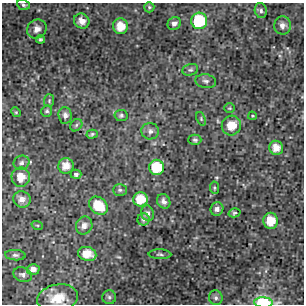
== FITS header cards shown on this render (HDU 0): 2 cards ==
NAXIS1  =                  302 / NUMBER OF ELEMENTS ALONG THIS AXIS
NAXIS2  =                  302 / NUMBER OF ELEMENTS ALONG THIS AXIS

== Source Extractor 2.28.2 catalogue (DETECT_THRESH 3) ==
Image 302 x 302 px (HDU 0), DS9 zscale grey, 1 PNG px = 1 image px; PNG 306 x 306 px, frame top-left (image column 1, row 302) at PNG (2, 3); each listed source drawn as its Kron ellipse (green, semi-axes under 4 px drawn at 4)
Background 6.45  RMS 0.95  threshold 2.85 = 3 sigma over >= 5 px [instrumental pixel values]
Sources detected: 53; all 53 listed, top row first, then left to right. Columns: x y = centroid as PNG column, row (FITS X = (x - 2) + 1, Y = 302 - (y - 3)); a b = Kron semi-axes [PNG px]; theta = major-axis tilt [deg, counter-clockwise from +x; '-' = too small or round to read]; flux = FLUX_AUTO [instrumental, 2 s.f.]
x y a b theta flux
23 5 6 5 - 120
149 7 5 5 - 99
261 10 7 6 - 180
82 21 8 7 - 450
199 21 8 8 - 4200
174 23 7 6 - 230
282 25 9 8 - 370
120 26 8 7 - 1000
37 29 10 9 - 400
40 39 4 4 - 110
190 70 8 5 17 140
206 81 10 6 -8 210
49 101 6 5 - 120
230 108 5 5 - 88
47 111 6 5 - 130
16 112 5 4 - 79
65 115 8 7 - 290
121 115 6 5 - 140
252 116 4 3 - 67
201 119 7 4 -67 110
76 125 7 5 47 130
231 126 10 9 - 1200
150 131 9 8 - 290
92 134 6 4 16 100
195 140 6 5 - 120
276 148 7 7 - 740
21 163 8 7 - 220
66 166 8 7 - 650
156 167 7 7 - 2600
76 174 5 4 - 140
21 177 9 9 - 890
214 188 6 4 -84 89
120 190 7 5 0 140
22 199 9 8 - 430
141 199 7 7 - 1400
164 201 8 6 -56 270
98 206 10 8 -39 1600
217 209 7 6 - 280
148 213 8 6 -72 250
234 213 6 4 16 100
144 219 6 6 - 180
271 221 8 7 - 1200
37 225 6 3 -18 85
84 226 9 8 - 390
87 254 9 7 -14 850
160 254 11 5 -2 150
15 255 10 5 -4 160
33 269 6 5 - 310
23 275 9 7 -19 240
109 297 7 7 - 140
58 298 20 13 11 1400
216 298 7 6 - 210
263 303 9 5 -4 4400
At the frame edge (FLAGS 8, measured only in part): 2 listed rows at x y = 23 5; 263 303